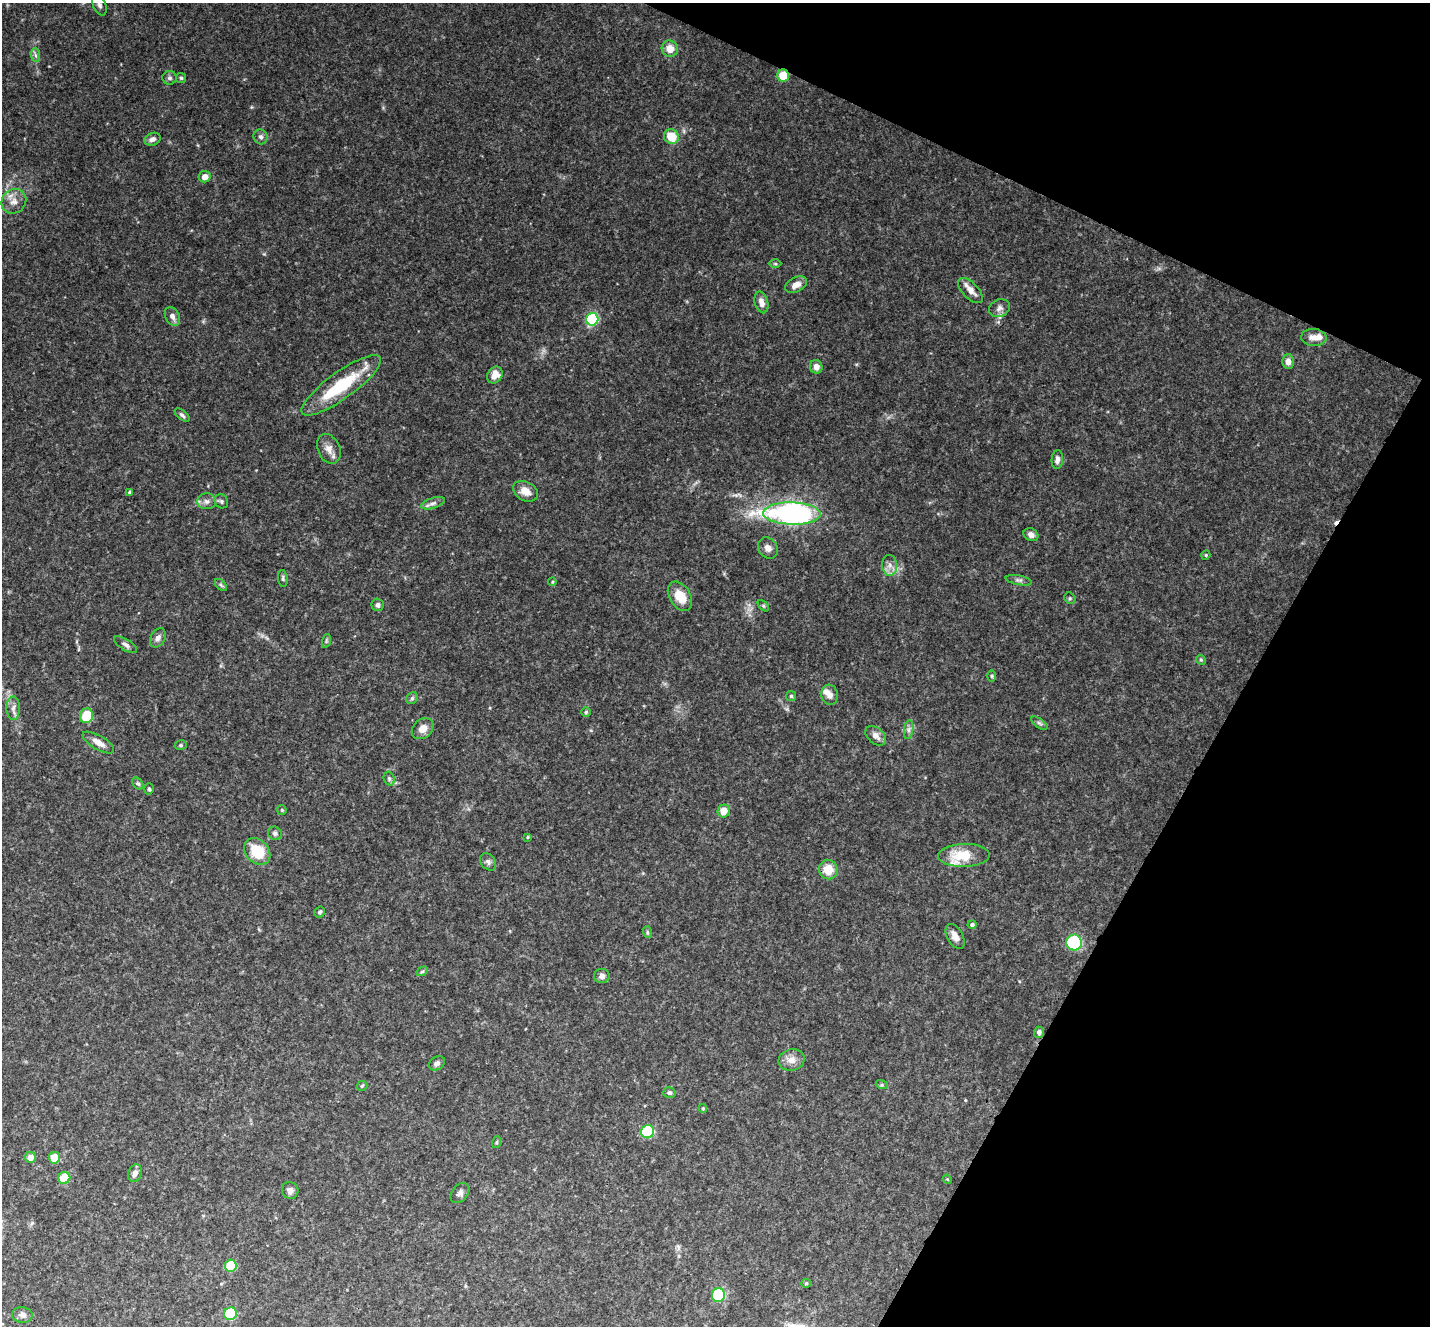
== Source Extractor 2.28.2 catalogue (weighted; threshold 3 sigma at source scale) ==
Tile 8 of 4 x 4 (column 4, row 2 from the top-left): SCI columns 4288-5715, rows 2799-4122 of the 5721 x 5732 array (HDU 1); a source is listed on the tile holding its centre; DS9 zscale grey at full resolution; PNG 1432 x 1328 px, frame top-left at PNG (2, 3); each listed source drawn as its Kron ellipse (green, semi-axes under 4 px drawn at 4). Shown black and unused: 22% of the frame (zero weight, under 3 of 4 exposures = <1% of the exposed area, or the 3 px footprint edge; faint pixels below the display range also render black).
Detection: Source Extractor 2.28.2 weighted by HDU 2 'WHT'; one run over the whole footprint, this tile lists its part. Background 0.0903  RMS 0.0067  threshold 0.03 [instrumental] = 3 sigma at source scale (4.5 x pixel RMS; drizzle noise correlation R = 1.50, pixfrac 1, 0.05/0.05 arcsec/px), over >= 5 px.
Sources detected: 105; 1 inside a brighter object's white glare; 1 cosmic-ray / hot-pixel residue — neither listed nor drawn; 3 inside a brighter listed object's ellipse — not listed separately; the other 100 listed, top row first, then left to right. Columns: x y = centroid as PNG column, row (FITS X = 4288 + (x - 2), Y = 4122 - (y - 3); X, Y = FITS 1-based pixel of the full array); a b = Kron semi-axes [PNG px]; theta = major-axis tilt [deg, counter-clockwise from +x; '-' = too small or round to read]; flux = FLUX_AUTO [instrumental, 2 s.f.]
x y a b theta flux
99 5 11 6 -69 2.3
670 49 8 8 - 6.9
35 55 7 4 -88 1.5
783 76 6 6 - 14
170 78 7 7 - 1.8
181 78 5 5 - 1
261 137 7 7 - 2
671 137 8 7 - 14
152 139 8 6 19 3.1
205 177 6 5 - 4.6
14 201 13 11 40 6
775 264 6 4 -1 0.89
796 285 11 7 27 4.9
970 290 16 8 -45 5.4
761 302 11 6 -75 4.8
999 308 11 8 24 3.1
172 316 10 7 -65 3.6
592 319 6 6 - 41
1314 337 12 8 -3 5.4
1288 361 7 6 - 4.1
816 367 7 6 - 4
495 375 9 7 55 7.2
341 385 48 13 36 38
182 415 9 4 -39 1.5
329 449 15 11 -66 5.6
1057 459 9 5 85 2.8
525 491 13 9 -28 6.6
130 492 4 4 - 1.9
207 501 9 8 - 2.8
221 501 7 6 - 1.5
433 503 12 5 18 2.6
792 513 28 11 -1 160
1031 535 8 6 -28 3
768 548 11 9 -53 3.8
1206 555 5 4 - 0.77
890 565 10 7 -85 4
283 578 8 4 -84 1.3
1019 580 13 4 -11 2.1
552 582 4 4 - 0.67
221 585 7 4 -45 1.3
680 596 16 10 -58 12
1070 598 6 5 - 1
378 605 6 6 - 2.2
763 606 7 4 -46 0.99
158 638 10 7 62 3
326 641 7 4 72 1.2
126 645 13 5 -32 2.3
1201 660 5 4 - 0.92
992 676 6 4 -89 0.94
830 695 10 8 -81 3.6
791 696 5 5 - 1
412 698 6 5 - 1.3
13 708 12 6 -89 3.1
586 712 5 5 - 0.92
87 716 7 6 - 18
1039 723 9 4 -35 1.6
423 729 12 9 42 5.8
909 730 9 4 82 2
876 736 12 8 -42 4.1
98 743 18 7 -30 5.6
181 745 6 5 - 1.1
389 779 7 5 -70 1.5
138 784 7 5 -48 1.3
149 789 5 4 - 1.1
282 810 5 4 - 0.78
724 811 6 6 - 8.4
275 833 7 6 - 1.6
528 837 3 3 - 0.67
257 851 15 11 -47 21
964 855 26 11 2 19
488 862 9 7 -51 2.2
828 869 10 9 - 11
320 912 6 5 - 1.3
972 925 4 4 - 1.8
647 932 6 4 -73 0.88
955 936 13 8 -62 4.7
1074 942 8 8 - 50
422 971 6 4 29 0.93
602 976 7 7 - 2.9
1039 1032 5 5 - 2.3
792 1060 13 11 13 5.7
437 1063 8 6 32 2.1
882 1085 6 4 -18 0.95
362 1086 5 5 - 0.84
669 1093 6 5 - 1.5
703 1108 4 3 - 0.78
648 1132 7 6 - 50
497 1142 6 4 71 0.78
30 1157 5 5 - 4.6
54 1158 6 5 - 12
135 1173 9 6 65 3.4
64 1178 6 6 - 18
947 1179 5 3 - 0.57
290 1190 8 8 - 2.7
460 1193 11 7 51 2.7
231 1266 6 6 - 24
806 1283 5 4 - 0.82
718 1295 7 6 - 52
230 1314 6 6 - 33
22 1315 10 7 -8 3.1
Overlapping masked pixels (flux is a lower limit): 1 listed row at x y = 783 76
Isophote crosses this tile's border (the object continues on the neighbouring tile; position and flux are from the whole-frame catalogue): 1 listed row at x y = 99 5